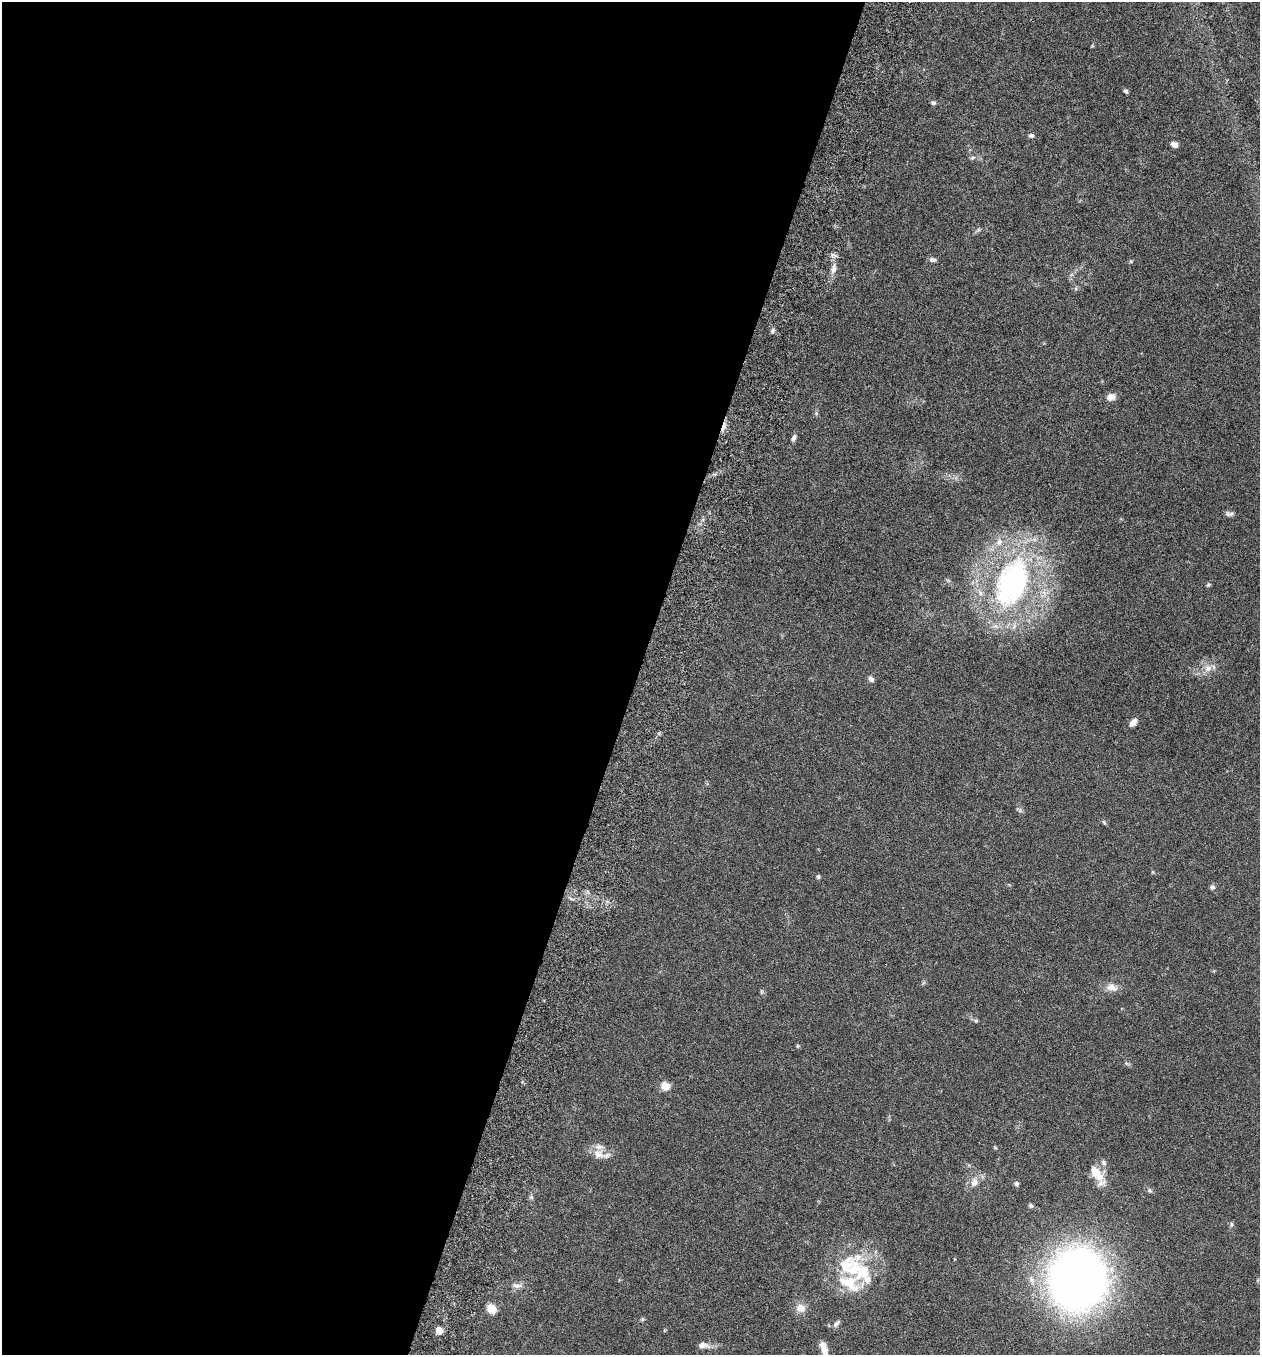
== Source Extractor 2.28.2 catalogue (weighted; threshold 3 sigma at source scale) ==
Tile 5 of 4 x 4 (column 1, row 2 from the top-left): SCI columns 192-1449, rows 2736-4088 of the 5544 x 5467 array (HDU 1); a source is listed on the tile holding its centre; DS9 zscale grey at full resolution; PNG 1262 x 1357 px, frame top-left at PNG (2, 2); no overlay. Shown black and unused: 50% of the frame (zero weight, under 3 of 6 exposures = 3% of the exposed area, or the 3 px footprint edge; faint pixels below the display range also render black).
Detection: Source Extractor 2.28.2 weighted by HDU 2 'WHT'; one run over the whole footprint, this tile lists its part. Background 0.0173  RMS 0.0019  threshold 0.00788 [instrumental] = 3 sigma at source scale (4.09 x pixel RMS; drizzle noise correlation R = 1.36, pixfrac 0.8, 0.05/0.05 arcsec/px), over >= 5 px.
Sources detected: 48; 1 cosmic-ray / hot-pixel residue — not listed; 5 inside a brighter listed object's ellipse — not listed separately; the other 42 listed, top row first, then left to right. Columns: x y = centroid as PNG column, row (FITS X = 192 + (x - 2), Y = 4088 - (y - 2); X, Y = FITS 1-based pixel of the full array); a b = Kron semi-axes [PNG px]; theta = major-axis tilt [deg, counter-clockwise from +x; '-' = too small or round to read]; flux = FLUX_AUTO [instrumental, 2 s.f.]
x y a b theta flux
1126 91 6 4 -43 0.32
933 103 6 5 - 0.35
1031 135 7 5 -10 0.37
1174 144 7 6 - 0.73
973 158 8 4 9 0.33
933 260 8 5 -10 0.51
1131 261 6 4 17 0.2
833 269 13 7 77 1.1
772 331 8 4 90 0.36
1111 397 10 8 8 1.3
794 438 9 6 63 0.53
1229 514 11 6 -3 0.52
1012 582 59 34 69 43
1208 585 6 5 - 0.28
1208 668 11 10 - 1.4
871 679 7 6 - 0.62
1133 722 9 6 48 1.1
1104 822 7 3 -53 0.24
818 877 6 5 - 0.28
1212 887 7 5 13 0.44
1111 987 16 9 -8 1.5
976 1021 6 4 1 0.24
797 1046 5 3 - 0.2
665 1086 10 8 -27 1.9
599 1154 18 12 -24 1.9
1103 1163 8 6 -48 0.51
1096 1173 24 11 -51 3.2
974 1182 10 8 72 1.2
1016 1184 6 5 - 0.4
1149 1190 6 6 - 0.37
1031 1206 6 5 - 0.3
1231 1224 6 4 -72 0.25
862 1272 54 23 -68 9.4
1078 1279 47 44 88 140
517 1286 13 7 -6 0.88
800 1308 11 10 - 1.6
491 1309 10 8 -52 2.1
642 1319 6 4 90 0.23
836 1324 11 5 46 0.54
439 1330 7 6 - 1.6
703 1345 15 7 -7 1.2
824 1349 18 7 -74 1.7
Isophote crosses this tile's border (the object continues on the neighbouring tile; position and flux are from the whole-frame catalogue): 1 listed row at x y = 824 1349